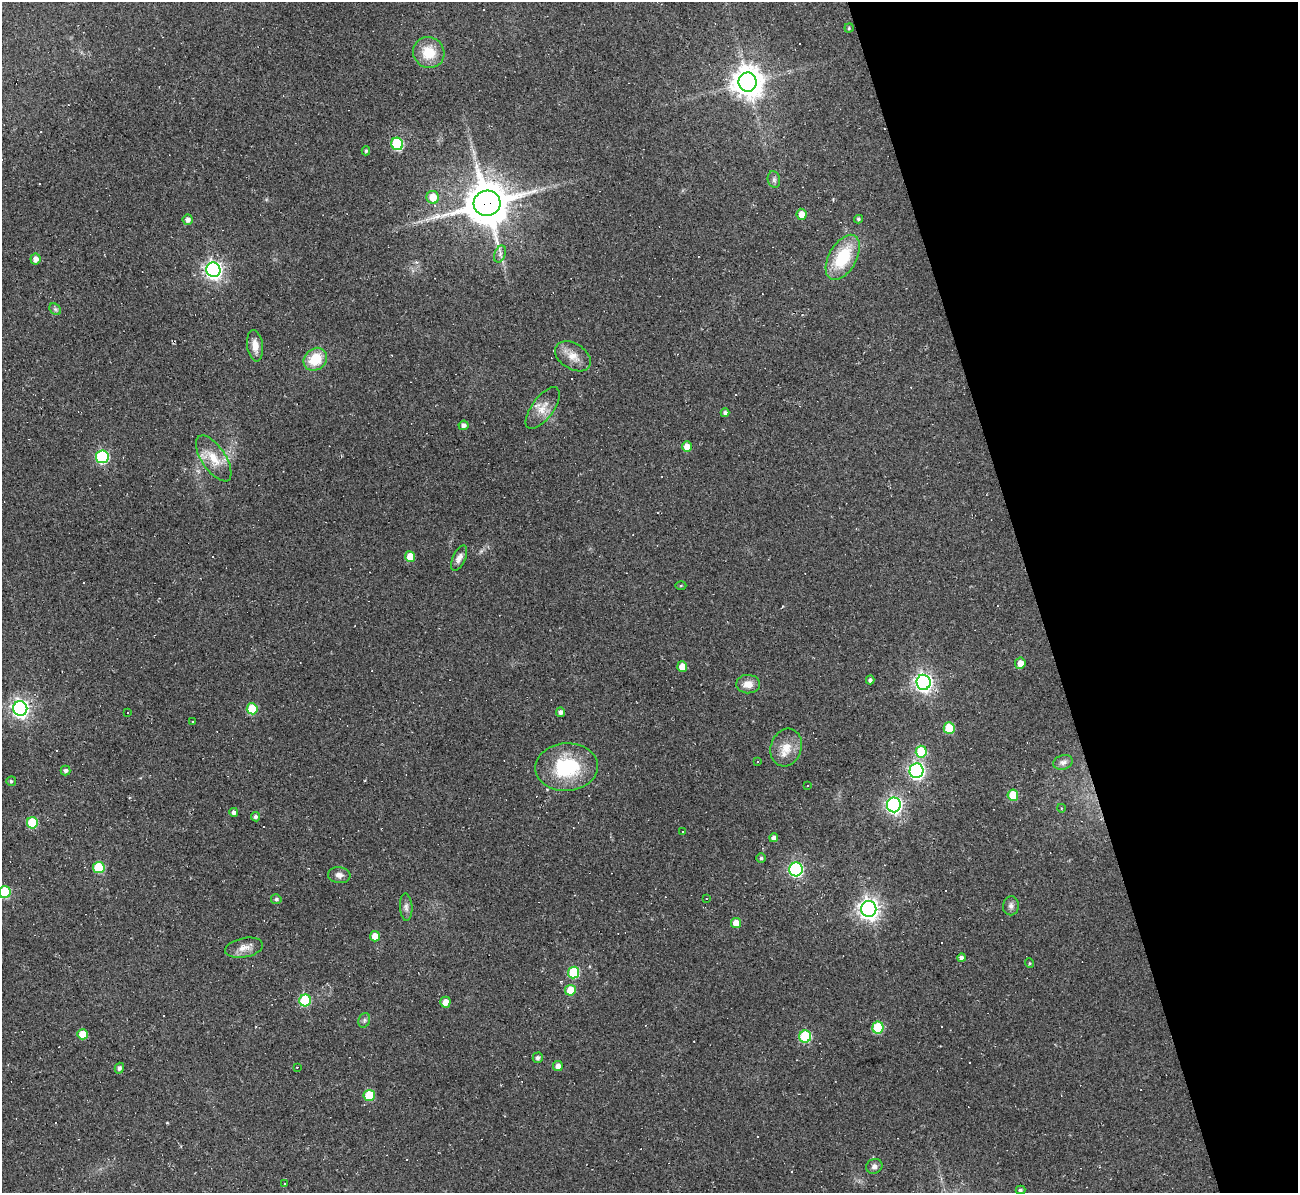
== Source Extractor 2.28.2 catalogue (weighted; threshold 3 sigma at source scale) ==
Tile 12 of 4 x 4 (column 4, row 3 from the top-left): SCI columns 3890-5185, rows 1333-2523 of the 5185 x 5166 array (HDU 1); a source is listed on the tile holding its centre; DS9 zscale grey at full resolution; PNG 1300 x 1195 px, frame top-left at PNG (2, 2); each listed source drawn as its Kron ellipse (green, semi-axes under 4 px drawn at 4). Shown black and unused: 20% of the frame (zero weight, under 2 of 3 exposures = <1% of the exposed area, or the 3 px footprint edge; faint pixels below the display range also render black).
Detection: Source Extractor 2.28.2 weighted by HDU 2 'WHT'; one run over the whole footprint, this tile lists its part. Background 0.105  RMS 0.013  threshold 0.0569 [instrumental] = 3 sigma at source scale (4.5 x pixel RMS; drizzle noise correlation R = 1.50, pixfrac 1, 0.05/0.05 arcsec/px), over >= 5 px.
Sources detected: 111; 24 cosmic-ray / hot-pixel residue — neither listed nor drawn; the other 87 listed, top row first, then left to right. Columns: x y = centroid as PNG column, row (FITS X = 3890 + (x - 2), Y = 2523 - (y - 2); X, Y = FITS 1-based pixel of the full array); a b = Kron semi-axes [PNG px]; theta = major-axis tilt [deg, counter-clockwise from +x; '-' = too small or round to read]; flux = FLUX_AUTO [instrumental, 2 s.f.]
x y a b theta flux
849 28 4 4 - 1.6
429 53 16 15 - 29
748 82 9 9 - 2000
397 144 6 6 - 93
366 151 4 4 - 1.9
774 180 8 6 -75 3.3
433 197 6 6 - 24
487 203 13 12 - 5000
801 214 5 5 - 12
858 219 4 3 - 2
188 220 5 5 - 5.4
500 254 9 5 67 3.9
843 257 25 13 61 59
35 259 5 5 - 6.9
213 270 7 7 - 510
55 309 6 5 - 2.4
255 346 15 8 -83 12
573 356 19 13 -32 15
315 359 12 10 39 34
543 408 24 10 54 16
725 413 4 4 - 3
463 425 5 4 - 4.7
687 447 5 5 - 13
102 457 6 6 - 130
214 458 26 12 -56 24
410 556 5 5 - 20
459 558 13 6 65 6.6
681 586 5 3 - 1.3
1020 663 5 5 - 10
682 667 5 5 - 12
870 680 4 4 - 3.4
924 682 7 7 - 560
748 684 12 9 -1 12
20 708 7 7 - 490
252 709 5 5 - 39
561 712 5 4 - 4.4
128 713 3 3 - 2.5
192 721 3 2 - 0.91
949 728 6 5 - 46
786 747 19 15 70 20
921 752 6 5 - 47
758 761 3 3 - 16
1063 762 10 7 18 4.5
567 767 31 24 4 81
66 771 5 5 - 3.7
917 771 7 7 - 350
11 781 5 5 - 2.6
808 786 3 3 - 5.2
1013 795 5 5 - 30
894 805 7 7 - 420
1061 808 4 3 - 1
234 812 4 4 - 4.2
255 817 5 4 - 2.9
32 823 5 5 - 59
683 831 3 3 - 1.6
774 838 4 4 - 5.6
761 858 4 4 - 2.1
99 867 6 5 - 60
796 869 7 6 - 220
339 875 11 8 -6 6
5 892 6 6 - 68
276 899 5 5 - 2.3
706 899 3 2 - 0.81
1011 906 9 8 - 4.7
406 907 13 6 -86 5.1
869 909 8 7 - 780
736 923 5 5 - 13
375 936 5 5 - 16
244 948 19 9 11 11
961 958 4 4 - 3.9
1029 963 5 3 - 1.1
574 972 6 5 - 58
570 990 5 5 - 30
305 1000 6 6 - 79
445 1002 5 5 - 10
364 1020 7 5 70 2.9
878 1027 6 5 - 59
83 1034 5 5 - 19
805 1037 6 6 - 83
538 1058 5 5 - 3.6
558 1066 5 5 - 7.5
297 1067 3 2 - 1.2
119 1068 5 4 - 3.2
369 1096 5 5 - 40
874 1166 8 7 - 4.8
284 1183 3 3 - 2.3
1020 1190 5 4 - 2.4
Overlapping masked pixels (flux is a lower limit): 1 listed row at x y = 487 203
Isophote crosses this tile's border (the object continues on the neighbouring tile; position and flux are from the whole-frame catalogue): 1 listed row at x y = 5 892